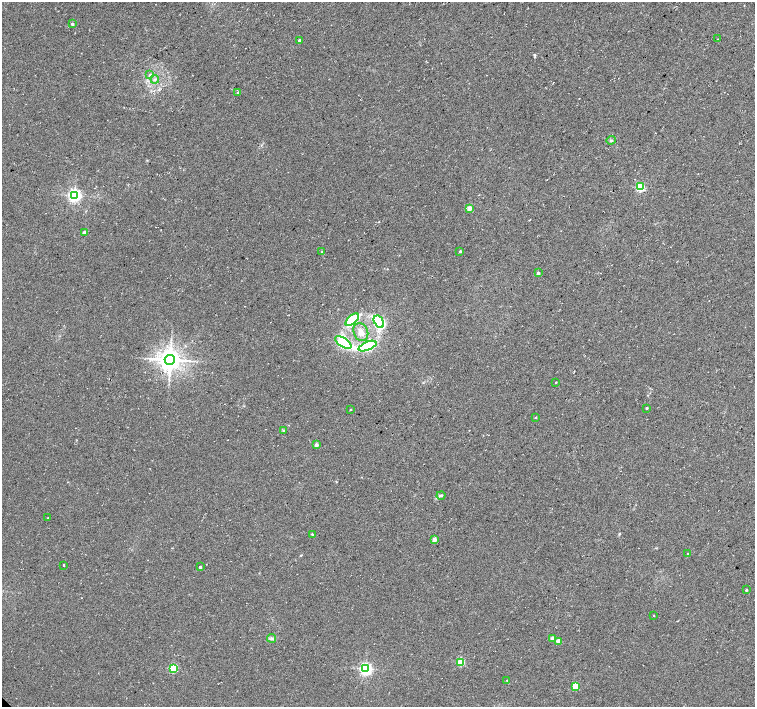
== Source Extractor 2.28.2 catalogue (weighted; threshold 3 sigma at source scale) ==
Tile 10 of 4 x 4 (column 2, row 3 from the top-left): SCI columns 1505-3009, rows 1562-2970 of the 6024 x 6004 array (HDU 1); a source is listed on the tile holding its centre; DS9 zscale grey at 2 x 2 block average (1 PNG px = mean of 2 x 2 image px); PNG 757 x 709 px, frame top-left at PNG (2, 2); each listed source drawn as its Kron ellipse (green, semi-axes under 4 px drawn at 4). Shown black and unused: <1% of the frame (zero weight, under 3 of 4 exposures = <1% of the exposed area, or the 3 px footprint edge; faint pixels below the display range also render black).
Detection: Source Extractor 2.28.2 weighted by HDU 2 'WHT'; one run over the whole footprint, this tile lists its part. Background 0.0373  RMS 0.0091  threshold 0.0409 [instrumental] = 3 sigma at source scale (4.5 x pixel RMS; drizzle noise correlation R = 1.50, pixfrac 1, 0.0396/0.0396 arcsec/px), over >= 5 px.
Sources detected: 43; all 43 listed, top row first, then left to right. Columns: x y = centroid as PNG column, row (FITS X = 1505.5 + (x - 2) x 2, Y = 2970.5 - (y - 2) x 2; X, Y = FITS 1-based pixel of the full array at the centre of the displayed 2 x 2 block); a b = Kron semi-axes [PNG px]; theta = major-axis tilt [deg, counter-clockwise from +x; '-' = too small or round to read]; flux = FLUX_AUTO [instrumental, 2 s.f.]
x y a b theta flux
72 24 3 2 - 4.5
718 39 2 2 - 0.95
299 41 2 2 - 11
150 75 4 3 - 2.9
155 79 4 2 - 2.7
238 92 3 2 - 2
611 140 5 3 - 2.9
640 187 3 3 - 190
75 195 4 3 - 520
469 208 3 3 - 20
85 232 3 2 - 13
460 251 2 2 - 3.2
322 252 3 2 - 1.2
538 273 2 2 - 7.3
352 320 8 4 41 100
379 322 6 4 -58 230
361 332 9 7 -67 15
343 342 9 4 -34 270
367 346 9 4 22 230
170 360 5 5 - 2100
556 382 2 2 - 1.5
646 408 2 2 - 2.5
350 410 2 2 - 1.5
536 417 3 2 - 1.7
283 430 3 3 - 1.9
316 445 2 2 - 15
441 495 4 3 - 3.1
48 518 2 2 - 0.99
312 534 4 3 - 2.1
434 539 2 2 - 20
687 554 3 2 - 1
64 565 2 2 - 2
200 567 2 2 - 3.7
746 590 2 2 - 2.7
654 615 2 2 - 0.96
272 638 5 4 - 4.9
552 639 2 2 - 19
558 641 3 2 - 19
461 662 3 3 - 96
173 668 3 3 - 130
366 669 3 3 - 480
507 680 2 2 - 1.2
576 686 3 3 - 60
Diffuse or blended objects may show on this block-average render without a row.